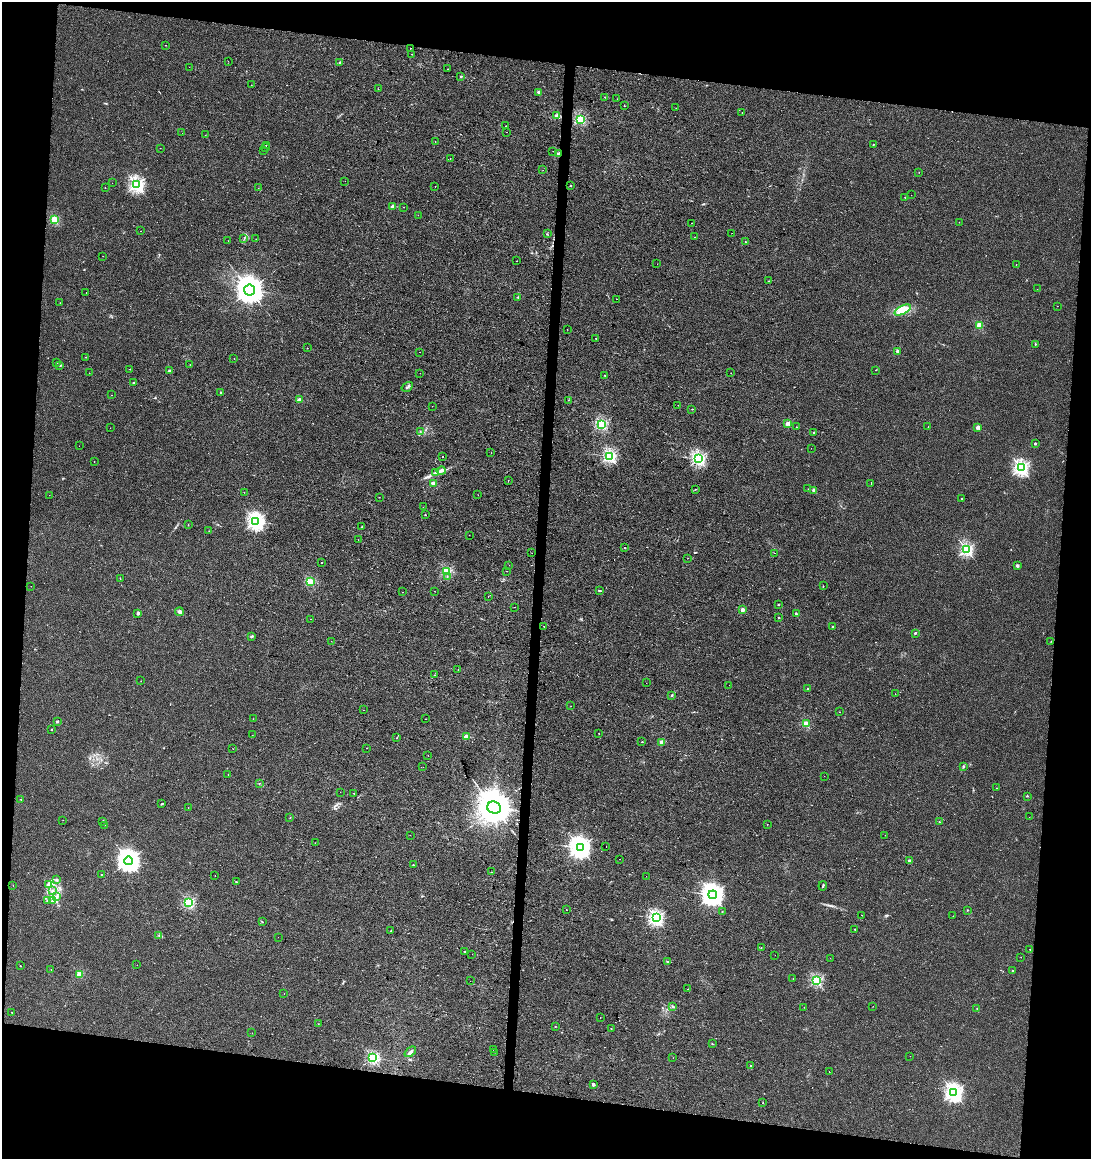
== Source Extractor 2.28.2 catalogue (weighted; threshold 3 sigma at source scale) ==
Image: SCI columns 284-4636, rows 1-4628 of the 4863 x 4635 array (HDU 1 of 3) = the unmasked area's bounding box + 8 px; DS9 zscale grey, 4 x 4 block average (1 PNG px = mean of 4 x 4 image px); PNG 1093 x 1161 px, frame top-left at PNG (2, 2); each listed source drawn as its Kron ellipse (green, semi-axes under 4 px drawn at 4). Shown black and unused: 17% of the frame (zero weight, under 2 of 3 exposures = <1% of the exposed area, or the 3 px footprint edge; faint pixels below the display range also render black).
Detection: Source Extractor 2.28.2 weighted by HDU 2 'WHT'. Background 0.00708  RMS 0.0047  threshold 0.021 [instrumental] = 3 sigma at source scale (4.5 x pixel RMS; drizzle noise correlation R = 1.50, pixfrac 1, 0.0396/0.0396 arcsec/px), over >= 5 px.
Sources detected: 300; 11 cosmic-ray / hot-pixel residue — neither listed nor drawn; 1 coinciding with a brighter row at this scale — not listed separately; the other 288 listed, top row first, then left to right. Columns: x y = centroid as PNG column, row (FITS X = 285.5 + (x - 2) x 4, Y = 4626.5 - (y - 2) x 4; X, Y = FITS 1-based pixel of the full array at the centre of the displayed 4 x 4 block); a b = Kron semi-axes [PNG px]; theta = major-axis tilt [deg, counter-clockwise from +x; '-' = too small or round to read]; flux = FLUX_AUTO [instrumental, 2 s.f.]
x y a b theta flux
165 45 2 2 - 0.6
411 48 2 2 - 0.73
412 54 2 2 - 1
228 61 2 2 - 0.63
339 63 2 2 - 1.8
189 67 2 2 - 0.51
448 69 2 2 - 2.5
461 76 3 2 - 1.4
251 85 2 2 - 0.49
378 89 2 2 - 0.5
538 92 3 2 - 3.9
605 97 2 2 - 1.1
617 99 2 2 - 0.83
624 106 2 2 - 0.9
676 108 2 2 - 0.8
742 112 2 2 - 2
557 116 2 2 - 48
581 119 2 2 - 250
506 126 2 2 - 1.8
507 132 2 2 - 6.5
182 133 2 2 - 0.42
205 135 2 2 - 1.1
435 142 2 2 - 2.2
873 144 2 2 - 2.5
266 146 2 2 - 1.7
160 148 2 2 - 0.44
265 148 2 2 - 0.74
264 150 2 2 - 0.5
553 151 2 2 - 0.44
558 154 2 2 - 7.4
450 159 2 2 - 0.66
543 170 2 2 - 0.53
919 172 2 2 - 0.44
345 181 2 2 - 0.5
112 183 2 2 - 0.32
136 185 2 2 - 640
435 186 2 2 - 3.1
570 186 2 2 - 1.5
105 188 2 2 - 1.7
258 188 2 2 - 0.54
911 195 2 2 - 0.29
905 197 2 2 - 1.3
393 206 2 2 - 26
404 207 2 2 - 0.67
418 215 2 2 - 0.38
54 219 2 2 - 160
959 222 2 2 - 0.64
692 223 2 2 - 1.3
141 231 2 2 - 1
732 233 2 2 - 0.52
547 234 2 2 - 0.97
694 237 2 2 - 0.57
244 239 2 2 - 1
256 239 2 2 - 0.62
228 241 2 2 - 2.7
745 242 2 2 - 1.6
103 256 2 2 - 0.48
517 261 2 2 - 1.5
657 264 2 2 - 1.2
1016 264 2 2 - 4.1
768 281 2 2 - 1.2
1037 289 2 2 - 0.44
249 290 5 5 - 5100
86 292 2 2 - 1.3
518 297 2 2 - 2.6
617 299 2 2 - 3.9
60 303 2 2 - 0.53
1057 306 2 2 - 0.56
903 310 9 4 27 34
979 325 2 2 - 110
567 329 2 2 - 0.57
596 338 2 2 - 2.3
1035 344 2 2 - 1.7
307 348 2 2 - 0.71
898 351 2 2 - 30
420 352 2 2 - 2.7
86 357 2 2 - 1
234 359 2 2 - 0.55
57 363 2 2 - 1.6
60 365 2 2 - 8
190 365 2 2 - 0.45
130 369 2 2 - 3
876 370 2 2 - 0.94
169 371 2 2 - 13
89 373 2 2 - 0.67
420 373 2 2 - 0.6
731 373 2 2 - 0.76
605 375 2 2 - 1.1
134 382 2 2 - 5.8
407 387 6 2 32 4.3
221 392 2 2 - 1.6
112 395 2 2 - 0.83
299 400 2 2 - 34
568 400 2 2 - 0.49
678 405 2 2 - 0.72
432 406 2 2 - 1.7
692 409 2 2 - 2.1
787 423 2 2 - 40
602 424 2 2 - 260
797 427 2 2 - 0.77
928 427 2 2 - 0.5
978 427 2 2 - 41
110 428 2 2 - 0.61
420 431 2 2 - 0.79
814 432 2 2 - 3.1
1035 444 2 2 - 13
79 446 2 2 - 0.7
811 448 2 2 - 1.2
491 453 2 2 - 1.2
610 456 2 2 - 470
443 457 2 2 - 7.8
699 459 2 2 - 500
94 461 2 2 - 1.5
1021 468 2 2 - 690
441 471 4 3 - 6.7
436 472 4 2 - 5.1
508 480 2 2 - 3.1
433 483 2 2 - 43
871 483 2 2 - 0.87
695 489 2 2 - 0.97
808 489 2 2 - 4.7
814 490 2 2 - 36
244 492 2 2 - 1.2
49 495 2 2 - 0.41
478 495 2 2 - 0.5
379 497 2 2 - 0.8
962 499 2 2 - 2.1
423 507 2 2 - 0.47
425 515 2 2 - 3.9
255 521 2 2 - 910
188 524 2 2 - 0.74
362 527 2 2 - 1.8
209 531 2 2 - 0.92
469 535 2 2 - 0.52
358 540 2 2 - 0.6
625 548 2 2 - 1.5
967 549 2 2 - 440
532 553 2 2 - 0.65
774 553 2 2 - 0.84
688 558 2 2 - 0.78
322 562 2 2 - 1.3
509 565 2 2 - 0.65
1017 566 2 2 - 22
446 571 2 2 - 260
507 571 2 2 - 1
447 577 2 2 - 0.62
120 579 2 2 - 0.59
310 582 2 2 - 150
31 586 2 2 - 0.67
823 586 2 2 - 1.2
600 590 3 2 - 2.5
434 591 2 2 - 1.5
402 592 2 2 - 4.8
488 597 2 2 - 1.6
778 605 2 2 - 3.5
515 607 2 2 - 0.66
743 610 2 2 - 45
179 612 4 3 - 8.3
138 613 2 2 - 18
796 614 2 2 - 5.1
779 618 2 2 - 1.6
311 619 2 2 - 0.95
544 626 2 2 - 1.1
833 626 2 2 - 1
915 633 3 2 - 2.7
251 636 3 2 - 2.3
331 641 2 2 - 0.68
1051 641 2 2 - 0.66
458 669 2 2 - 0.51
434 675 2 2 - 0.75
141 681 2 2 - 1
646 683 2 2 - 0.41
729 685 2 2 - 0.45
808 688 2 2 - 4.3
895 694 2 2 - 0.41
672 695 2 2 - 1.7
571 706 2 2 - 0.65
363 710 2 2 - 0.46
839 712 2 2 - 0.72
253 719 2 2 - 0.78
426 719 2 2 - 0.69
57 721 2 2 - 11
806 724 2 2 - 120
52 729 2 2 - 4.1
599 734 2 2 - 1.4
252 735 2 2 - 0.4
466 736 2 2 - 60
397 738 2 2 - 1.5
642 742 2 2 - 1.1
661 742 2 2 - 54
367 748 2 2 - 1.2
233 749 2 2 - 0.67
428 755 2 2 - 0.52
423 767 2 2 - 0.34
963 767 3 2 - 2.3
228 775 2 2 - 0.49
824 776 2 2 - 0.42
259 783 2 2 - 1.2
997 788 2 2 - 1.4
340 792 2 2 - 0.59
354 793 2 2 - 2.3
1027 796 3 2 - 1.5
21 799 2 2 - 1.5
161 804 2 2 - 1.5
188 807 2 2 - 0.94
494 808 7 6 - 10000
1029 817 2 2 - 0.49
290 818 2 2 - 1.6
63 820 2 2 - 1.3
103 821 2 2 - 8.9
939 822 2 2 - 0.78
767 824 2 2 - 1.5
104 825 2 2 - 1.1
410 835 2 2 - 0.56
885 835 2 2 - 2.1
315 843 2 2 - 0.58
606 847 2 2 - 2.6
580 848 4 3 - 1800
619 859 2 2 - 1.5
129 861 4 4 - 2100
909 861 2 2 - 19
413 865 2 2 - 1.9
491 872 2 2 - 0.92
101 874 2 2 - 1.8
215 876 2 2 - 1.6
646 876 2 2 - 0.49
56 880 3 2 - 2.7
237 882 2 2 - 0.79
49 884 4 3 - 6.3
13 885 2 2 - 0.74
823 886 4 2 - 3.1
52 890 3 2 - 2.7
713 895 4 4 - 2100
57 896 4 3 - 5.5
48 901 2 2 - 1.8
52 901 2 2 - 1.6
188 902 2 2 - 310
566 910 2 2 - 2.8
967 910 2 2 - 4.6
722 912 2 2 - 1
862 915 2 2 - 0.63
953 916 2 2 - 1.2
656 918 2 2 - 630
262 922 2 2 - 1.4
855 929 2 2 - 3.7
390 931 2 2 - 1
159 936 2 2 - 0.93
278 937 2 2 - 0.47
761 947 2 2 - 1.6
1030 949 2 2 - 1.4
465 951 2 2 - 3.1
472 954 2 2 - 0.67
775 955 2 2 - 0.77
1021 957 2 2 - 1.1
830 958 2 2 - 0.6
667 962 2 2 - 4.5
137 965 2 2 - 0.83
20 966 2 2 - 1.2
51 969 2 2 - 1
1012 970 2 2 - 1
79 974 2 2 - 100
793 979 2 2 - 0.56
470 981 2 2 - 1.9
816 981 2 2 - 290
688 989 2 2 - 1.1
284 994 2 2 - 3.4
673 1006 3 2 - 2.4
873 1006 2 2 - 0.44
804 1007 2 2 - 0.47
977 1009 2 2 - 1.4
12 1012 2 2 - 0.76
600 1018 2 2 - 0.62
318 1024 2 2 - 0.57
555 1026 2 2 - 1
611 1028 2 2 - 1.3
252 1033 2 2 - 0.34
712 1044 2 2 - 1.4
493 1049 2 2 - 1.6
410 1052 6 3 40 6.9
495 1052 2 2 - 1.3
910 1056 2 2 - 0.34
372 1058 2 2 - 370
673 1058 2 2 - 0.47
751 1065 2 2 - 1.3
829 1072 2 2 - 2.3
593 1084 2 2 - 20
954 1092 3 2 - 1100
763 1103 2 2 - 0.87
Overlapping masked pixels (flux is a lower limit): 1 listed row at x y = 558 154
Diffuse or blended objects may show on this block-average render without a row.